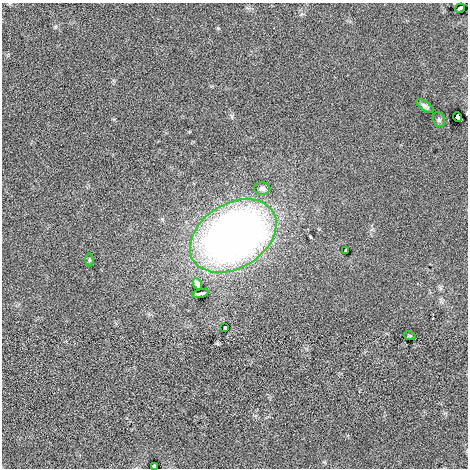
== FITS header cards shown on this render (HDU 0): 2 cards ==
NAXIS1  =                  466
NAXIS2  =                  466

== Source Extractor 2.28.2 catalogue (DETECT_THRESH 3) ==
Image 466 x 466 px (HDU 0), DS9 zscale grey, 1 PNG px = 1 image px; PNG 470 x 470 px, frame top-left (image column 1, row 466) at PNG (2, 3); each listed source drawn as its Kron ellipse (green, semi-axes under 4 px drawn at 4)
Background 0.00153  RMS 0.031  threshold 0.0918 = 3 sigma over >= 5 px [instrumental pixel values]
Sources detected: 13; all 13 listed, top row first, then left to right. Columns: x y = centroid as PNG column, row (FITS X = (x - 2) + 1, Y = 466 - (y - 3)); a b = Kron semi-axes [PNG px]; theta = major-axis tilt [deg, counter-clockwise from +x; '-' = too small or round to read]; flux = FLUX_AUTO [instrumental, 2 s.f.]
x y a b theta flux
460 8 5 3 - 3.8
425 106 10 4 -33 5.6
458 117 5 3 - 18
439 119 8 6 -69 3.9
262 188 8 6 0 7
233 236 47 32 32 1400
346 250 3 3 - 2.7
89 260 6 4 -90 2.8
197 284 6 4 -63 5.5
200 294 8 2 13 4.5
225 327 3 3 - 2.5
410 336 6 3 -19 1.7
154 466 3 3 - 3.2
At the frame edge (FLAGS 8, measured only in part): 1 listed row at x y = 154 466